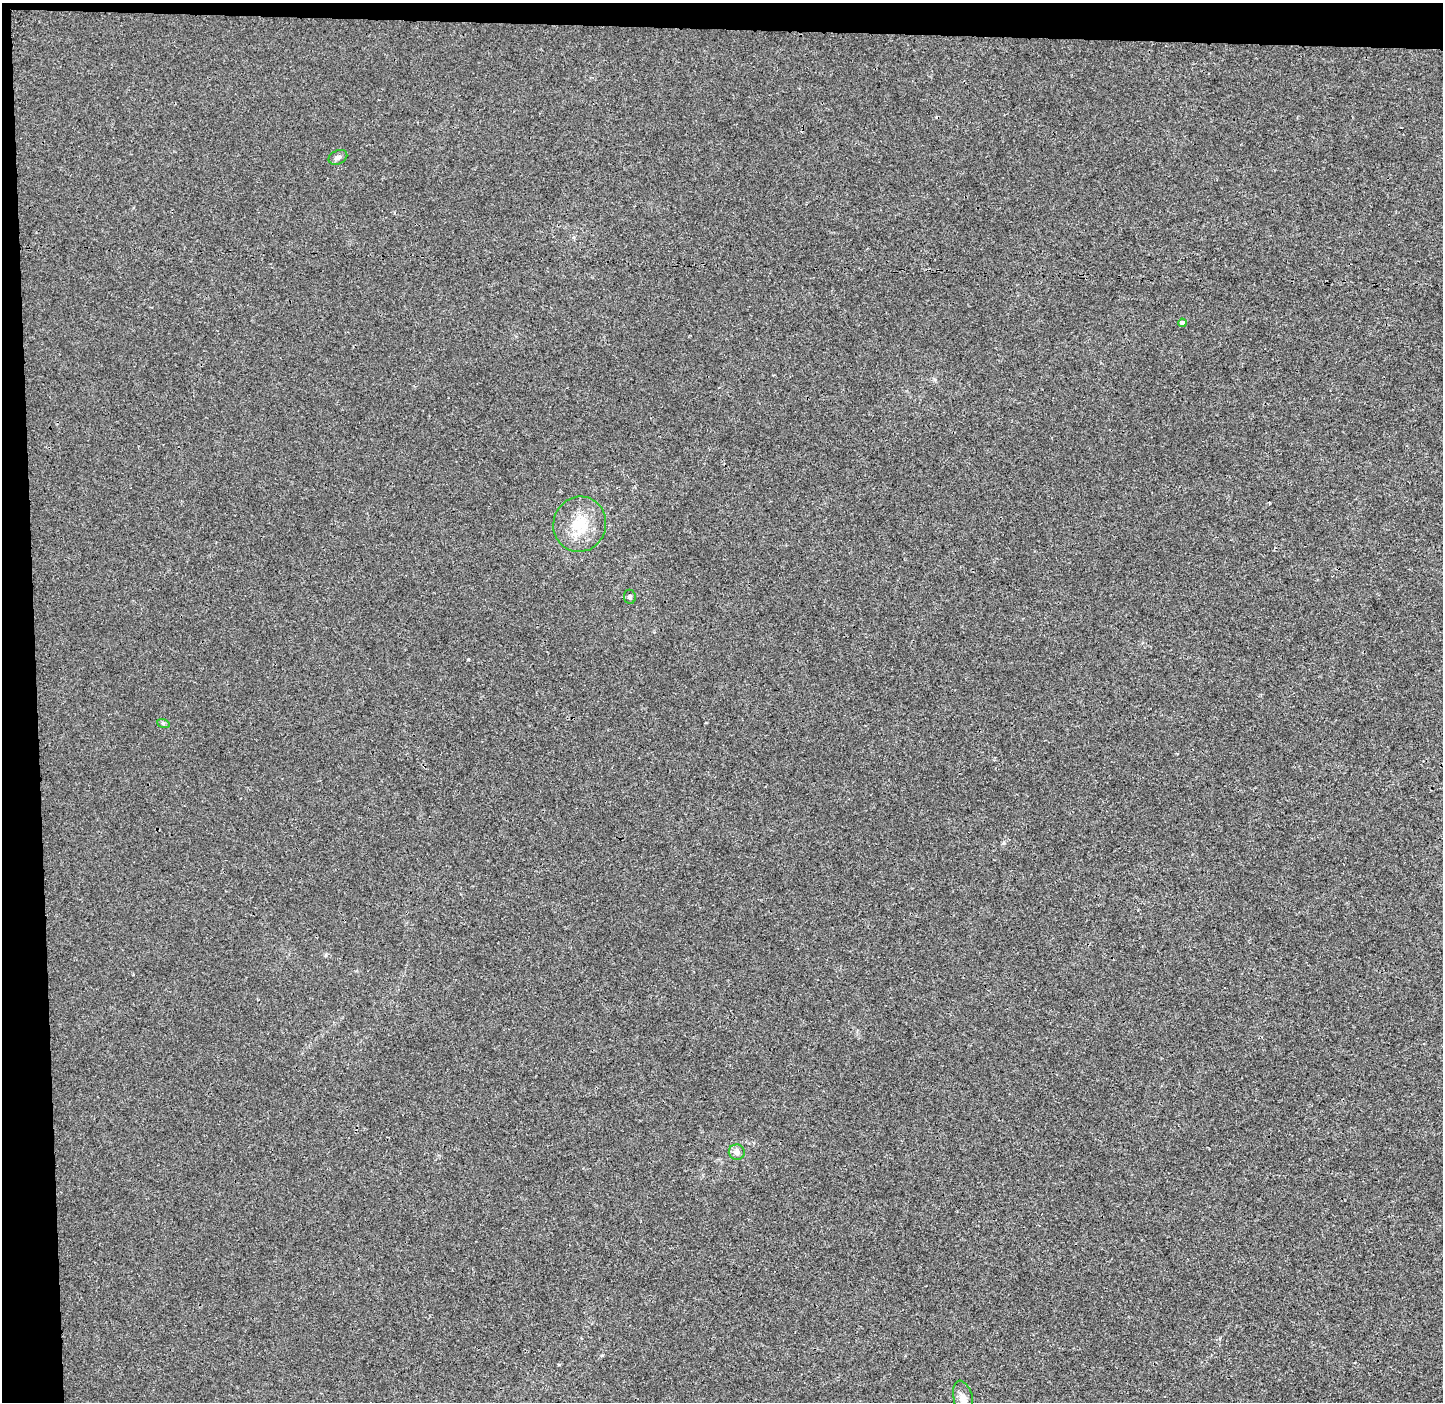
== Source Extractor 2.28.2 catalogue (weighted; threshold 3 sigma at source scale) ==
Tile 1 of 3 x 3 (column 1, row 1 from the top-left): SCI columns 72-1512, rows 2808-4207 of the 4465 x 4207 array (HDU 1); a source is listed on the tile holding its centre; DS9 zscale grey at full resolution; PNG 1445 x 1404 px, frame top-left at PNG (2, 3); each listed source drawn as its Kron ellipse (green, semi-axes under 4 px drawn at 4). Shown black and unused: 4% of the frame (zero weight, under 3 of 4 exposures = <1% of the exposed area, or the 3 px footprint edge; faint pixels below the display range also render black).
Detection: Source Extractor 2.28.2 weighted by HDU 2 'WHT'; one run over the whole footprint, this tile lists its part. Background 6.43e-04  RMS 0.0028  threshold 0.0126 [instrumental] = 3 sigma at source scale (4.5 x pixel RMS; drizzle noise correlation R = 1.50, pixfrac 1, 0.0396/0.0396 arcsec/px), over >= 5 px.
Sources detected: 7; all 7 listed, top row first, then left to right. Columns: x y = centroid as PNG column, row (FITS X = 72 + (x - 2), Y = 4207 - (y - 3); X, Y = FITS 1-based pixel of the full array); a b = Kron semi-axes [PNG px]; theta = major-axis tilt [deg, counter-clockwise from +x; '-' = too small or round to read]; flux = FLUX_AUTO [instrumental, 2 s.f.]
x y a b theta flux
338 157 10 6 25 0.97
1182 323 4 4 - 1.2
580 524 28 26 72 9.4
630 597 7 6 - 0.6
163 723 6 4 -19 0.41
737 1152 8 8 - 1.6
963 1399 18 9 -77 2.5
Isophote crosses this tile's border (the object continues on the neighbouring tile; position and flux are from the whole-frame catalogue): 1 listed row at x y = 963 1399